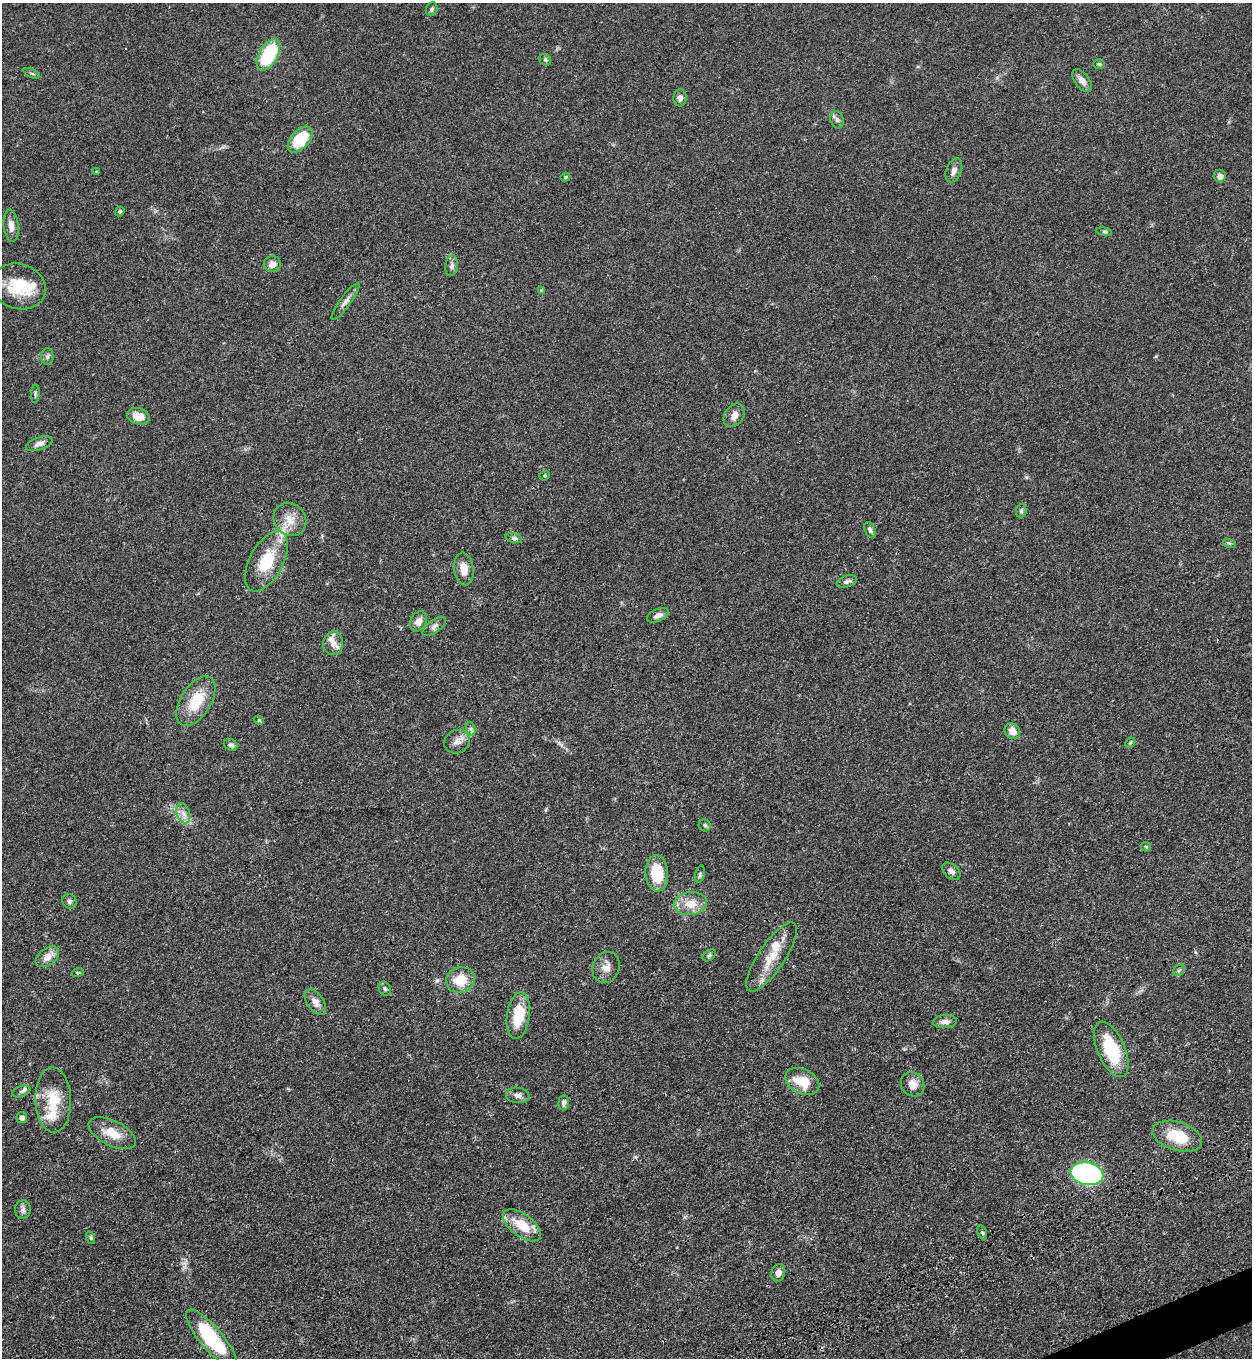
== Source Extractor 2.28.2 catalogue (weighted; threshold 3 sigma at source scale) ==
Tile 6 of 4 x 4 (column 2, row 2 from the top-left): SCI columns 1709-2958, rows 2901-4256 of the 5704 x 5798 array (HDU 1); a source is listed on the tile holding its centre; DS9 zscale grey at full resolution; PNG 1254 x 1360 px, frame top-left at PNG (2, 3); each listed source drawn as its Kron ellipse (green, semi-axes under 4 px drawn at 4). Shown black and unused: <1% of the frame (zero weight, under 3 of 4 exposures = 11% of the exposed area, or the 3 px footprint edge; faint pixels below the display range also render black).
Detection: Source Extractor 2.28.2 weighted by HDU 2 'WHT'; one run over the whole footprint, this tile lists its part. Background 0.0514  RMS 0.0041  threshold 0.0187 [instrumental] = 3 sigma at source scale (4.5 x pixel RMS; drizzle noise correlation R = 1.50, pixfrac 1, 0.05/0.05 arcsec/px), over >= 5 px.
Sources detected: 86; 1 inside a brighter object's white glare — neither listed nor drawn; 3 inside a brighter listed object's ellipse — not listed separately; the other 82 listed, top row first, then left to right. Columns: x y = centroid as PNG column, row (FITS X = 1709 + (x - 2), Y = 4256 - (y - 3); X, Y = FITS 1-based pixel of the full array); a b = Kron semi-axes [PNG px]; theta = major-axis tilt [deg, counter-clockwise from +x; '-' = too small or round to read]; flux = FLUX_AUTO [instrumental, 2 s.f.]
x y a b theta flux
432 9 7 5 65 0.86
268 55 17 9 60 25
545 60 6 5 - 0.71
1099 64 6 4 -2 0.62
32 73 9 3 -21 0.55
1082 81 13 7 -54 2.6
680 98 8 6 86 1.7
837 120 9 6 -74 1.2
300 139 15 9 47 18
954 170 12 7 68 2.2
96 172 4 4 - 0.39
1220 176 6 6 - 2.2
565 177 5 4 - 0.45
120 211 5 4 - 0.69
11 226 16 7 -84 3.1
1104 232 8 4 -8 0.63
272 264 8 8 - 2.7
452 266 10 6 82 1.4
19 286 27 22 -18 17
542 290 3 3 - 2
345 301 22 5 54 2.1
47 357 8 6 89 1
35 394 9 3 86 0.63
734 415 13 9 54 3
138 416 11 8 -14 5.1
39 444 14 6 19 1.9
545 476 5 4 - 0.55
1021 511 7 5 78 0.84
290 519 17 15 -50 6.3
870 530 8 5 -67 1.3
514 538 8 5 -15 0.91
1229 543 6 4 -18 0.57
266 561 33 16 62 16
464 569 16 9 -82 4.9
847 581 10 5 19 1.3
658 615 11 6 24 1.8
418 621 10 8 61 2.8
434 626 14 6 36 1.5
333 643 12 10 84 3.1
196 701 28 15 58 13
259 720 5 4 - 0.48
471 729 7 4 -72 0.9
1012 731 8 7 - 3.7
457 742 13 11 28 3
1130 743 6 4 45 0.55
231 745 7 5 -27 1.2
183 813 10 6 -71 2.4
705 825 6 5 - 0.84
1146 847 5 5 - 0.46
951 871 10 7 -41 1.7
657 873 18 11 -86 14
700 874 9 5 76 0.79
69 901 8 7 - 1
690 904 16 11 6 6.5
709 955 7 5 40 0.7
47 957 13 8 37 3.9
772 957 40 13 56 10
606 967 16 13 67 3.8
1179 970 6 5 - 0.69
78 972 6 3 19 0.41
460 980 14 12 22 9
385 989 7 5 -61 0.92
315 1002 14 8 -55 3.2
518 1016 23 11 81 13
945 1022 12 6 3 2.1
1111 1049 29 13 -67 22
802 1081 18 12 -26 10
913 1084 13 11 -52 3.4
21 1091 9 5 20 1.1
518 1095 12 7 -8 1.9
53 1100 32 18 -88 13
564 1103 8 5 85 1.4
22 1117 5 5 - 1.5
112 1133 25 12 -26 7.2
1177 1136 25 14 -17 13
1087 1174 16 11 -13 93
23 1209 9 8 - 1.4
522 1225 22 11 -36 10
982 1233 7 4 -70 0.69
91 1238 6 4 -71 0.57
778 1273 9 7 77 2.5
211 1339 37 11 -50 32